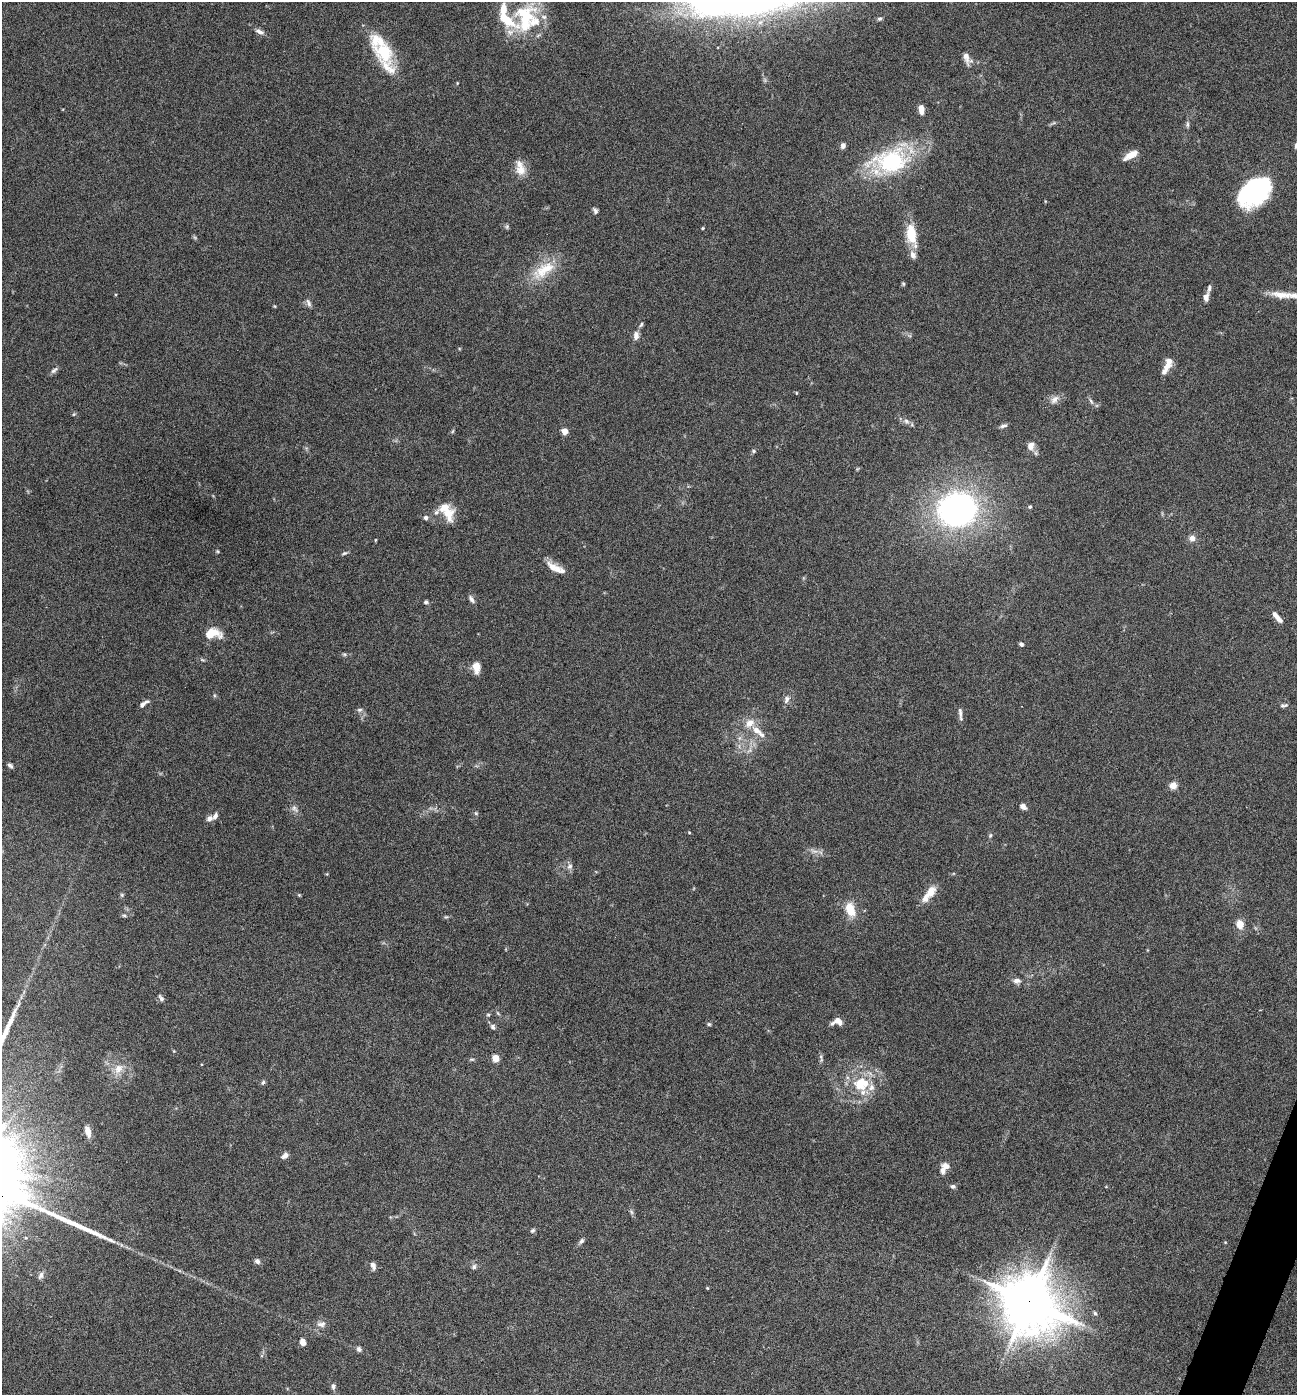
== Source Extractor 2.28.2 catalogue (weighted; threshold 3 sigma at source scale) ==
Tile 6 of 4 x 4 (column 2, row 2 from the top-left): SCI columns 1567-2861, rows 2789-4181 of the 5587 x 5578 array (HDU 1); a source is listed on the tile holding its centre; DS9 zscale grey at full resolution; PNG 1299 x 1397 px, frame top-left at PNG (2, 2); no overlay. Shown black and unused: <1% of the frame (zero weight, under 4 of 8 exposures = <1% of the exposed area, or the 3 px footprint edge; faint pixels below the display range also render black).
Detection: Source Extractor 2.28.2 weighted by HDU 2 'WHT'; one run over the whole footprint, this tile lists its part. Background 0.0936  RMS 0.0046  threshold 0.0187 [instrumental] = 3 sigma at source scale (4.09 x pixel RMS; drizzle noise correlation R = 1.36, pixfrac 0.8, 0.05/0.05 arcsec/px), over >= 5 px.
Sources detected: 135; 2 too faint to see at this stretch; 2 inside a brighter object's white glare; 1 long thin detection or spike segment (spike, bleed or trail) — not listed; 21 inside a brighter listed object's ellipse — not listed separately; the other 109 listed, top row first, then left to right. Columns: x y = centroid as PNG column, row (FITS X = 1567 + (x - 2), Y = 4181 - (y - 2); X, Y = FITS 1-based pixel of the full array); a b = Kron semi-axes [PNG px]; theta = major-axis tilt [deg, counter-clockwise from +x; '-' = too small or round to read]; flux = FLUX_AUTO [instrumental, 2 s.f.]
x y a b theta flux
525 18 42 27 74 29
880 19 6 4 4 0.62
260 32 13 6 -24 1.9
384 52 25 18 -50 19
967 58 17 8 -68 2.9
921 109 9 5 -83 4
1187 124 10 4 -86 0.87
843 145 7 5 76 1.5
1131 155 17 7 30 4.8
890 161 42 25 13 47
521 170 14 12 -8 4.8
1257 186 25 18 2 43
595 211 8 5 -56 1.1
703 228 4 3 - 0.39
911 234 28 12 -78 11
543 270 38 16 34 14
903 284 6 4 -69 0.56
1209 288 11 4 79 1.1
1282 295 30 9 -6 6.2
1206 297 9 5 82 2.4
308 303 12 5 -69 1.3
275 306 5 3 - 0.38
641 325 8 4 53 0.8
636 336 10 6 82 2.3
1167 365 22 7 65 5.4
54 370 11 6 37 1.3
796 393 4 3 - 0.29
1055 399 14 9 43 2.8
1091 401 10 4 -58 1
74 414 5 4 - 0.5
906 421 9 6 -18 1.7
1003 426 9 5 17 1.2
453 431 6 4 70 0.51
565 431 4 4 - 8
1031 446 11 9 68 3.1
754 451 6 5 - 0.67
1030 507 5 4 - 0.68
957 509 37 31 10 120
449 514 17 13 -75 8.1
426 518 5 5 - 1.5
1192 538 8 8 - 2.2
375 540 5 3 - 0.34
217 551 5 3 - 0.43
344 553 8 4 24 0.72
552 567 17 10 -49 3.9
471 599 11 5 -57 1.4
426 602 6 5 - 0.86
1277 617 15 5 -49 3
213 634 19 11 4 8.4
1021 644 5 4 - 0.96
344 654 6 4 -18 0.65
476 667 11 7 -82 5.1
787 699 11 7 65 1.8
144 704 13 5 36 1.8
1284 705 10 5 9 1
359 710 7 6 - 1
960 713 15 5 -82 1.5
750 723 14 10 39 4.4
762 735 9 7 -60 1.6
749 750 8 5 45 1.3
10 765 8 4 -38 1.1
1173 785 8 7 - 3.1
1023 806 7 5 -37 2
294 809 11 6 -53 1.6
476 813 6 5 - 0.58
210 818 9 7 18 1.8
689 832 5 3 - 0.37
990 835 6 5 - 0.68
570 866 8 7 - 1.5
930 892 23 10 56 5.7
122 895 6 5 - 0.6
299 895 4 4 - 0.4
850 910 19 11 -69 7.5
124 916 7 4 -8 0.66
446 917 6 5 - 0.56
1240 924 10 8 -69 4.1
1017 981 10 7 1 1.8
161 998 11 5 -61 1.3
498 1013 8 3 -45 0.57
488 1015 5 4 - 0.55
837 1020 10 7 36 2
709 1024 6 5 - 0.62
493 1027 8 6 -66 1.2
174 1051 5 3 - 0.37
495 1058 5 5 - 12
821 1058 12 4 -73 0.98
472 1059 8 4 0 0.61
118 1069 15 11 61 4.8
263 1082 7 5 58 0.82
861 1084 24 18 15 15
88 1131 13 6 -75 2.9
285 1156 9 6 41 1.7
946 1166 10 7 -19 2.4
953 1186 6 5 - 0.98
631 1212 7 5 -60 0.82
532 1231 6 5 - 0.82
581 1241 8 5 50 1.1
1225 1242 4 3 - 0.32
257 1261 7 6 - 1.4
373 1266 9 6 -73 1.8
474 1267 7 6 - 1.1
41 1275 10 6 69 1.4
707 1288 4 4 - 0.36
1029 1301 21 19 -38 1500
1095 1313 6 4 -45 0.7
321 1324 13 8 2 2.2
303 1342 7 6 - 2.8
359 1349 7 6 - 1.2
333 1386 7 6 - 1.2
Overlapping masked pixels (flux is a lower limit): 1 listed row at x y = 1029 1301